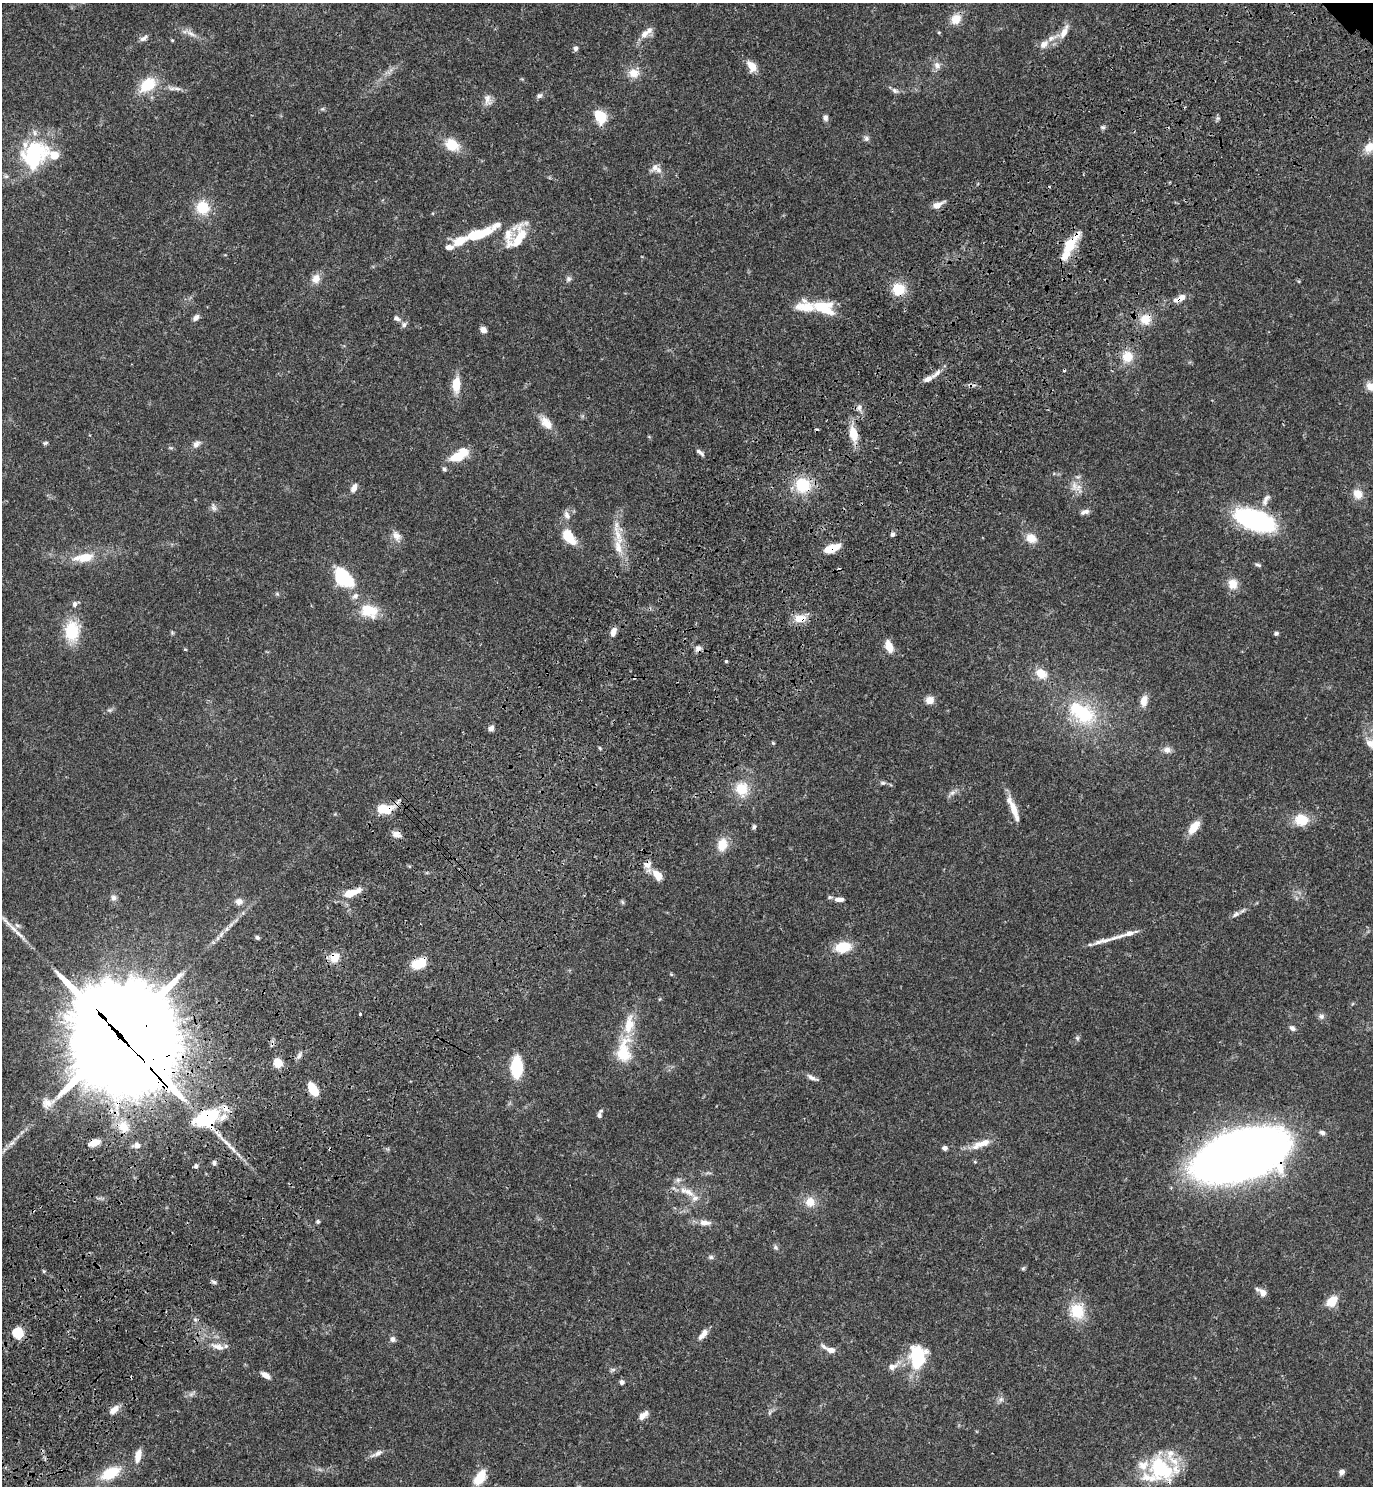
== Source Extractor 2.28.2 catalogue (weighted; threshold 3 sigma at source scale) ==
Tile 7 of 4 x 4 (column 3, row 2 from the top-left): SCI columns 3129-4499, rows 3058-4541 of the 6120 x 6120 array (HDU 1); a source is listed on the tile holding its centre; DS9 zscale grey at full resolution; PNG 1375 x 1488 px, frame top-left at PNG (2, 3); no overlay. Shown black and unused: <1% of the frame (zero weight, under 3 of 4 exposures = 6% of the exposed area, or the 3 px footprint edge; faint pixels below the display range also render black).
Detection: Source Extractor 2.28.2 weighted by HDU 2 'WHT'; one run over the whole footprint, this tile lists its part. Background 0.0581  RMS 0.0031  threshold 0.0138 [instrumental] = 3 sigma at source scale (4.5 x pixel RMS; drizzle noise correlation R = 1.50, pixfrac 1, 0.05/0.05 arcsec/px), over >= 5 px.
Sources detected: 207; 1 too faint to see at this stretch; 5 inside a brighter object's white glare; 6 cosmic-ray / hot-pixel residue — not listed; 22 inside a brighter listed object's ellipse — not listed separately; the other 173 listed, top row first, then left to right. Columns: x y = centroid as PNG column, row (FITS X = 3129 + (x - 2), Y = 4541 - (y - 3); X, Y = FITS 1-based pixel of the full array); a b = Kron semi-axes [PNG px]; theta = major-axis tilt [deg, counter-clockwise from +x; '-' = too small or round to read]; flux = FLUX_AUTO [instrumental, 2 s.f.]
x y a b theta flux
956 19 13 11 47 4
939 32 5 3 - 0.26
1064 32 19 8 62 2.9
191 33 16 6 -34 1.8
645 34 13 9 45 2.4
143 38 11 6 32 1.1
1051 38 14 7 22 2.1
172 40 4 3 - 0.3
576 48 7 6 - 0.84
937 65 10 8 -69 1.7
752 66 13 8 -55 3.5
634 73 13 12 - 3.5
148 85 20 14 38 9.1
177 89 12 4 -5 1.1
895 91 9 6 -33 0.98
539 96 7 6 - 0.81
487 100 16 9 -87 2.1
322 109 6 4 18 0.44
601 117 12 9 -60 9.2
825 118 7 6 - 1
1103 127 7 5 -2 0.6
866 138 8 7 - 0.85
452 145 16 12 -35 6.6
1369 147 17 11 49 3.4
34 155 35 31 51 25
655 167 12 11 - 2
938 205 15 7 29 2.2
203 207 14 14 - 7.8
496 225 27 9 29 2.8
519 238 39 17 65 8.8
459 241 19 9 27 5.9
1070 245 26 13 53 7.4
316 279 13 10 57 2.5
568 279 8 7 - 0.81
898 289 12 11 - 7.5
1180 298 16 7 26 2.9
823 307 29 14 -19 9
196 318 9 6 46 1.1
396 318 8 6 -31 1
1145 319 13 12 - 4.6
404 325 7 7 - 0.93
483 330 7 6 - 1.5
1127 357 13 12 - 4.9
936 373 18 5 41 1.9
456 385 17 9 88 5.2
1370 386 10 8 -37 2.8
859 407 8 6 88 1
546 423 19 10 -46 3.7
853 434 17 10 -77 5.3
45 443 7 5 11 0.49
196 444 10 7 47 1.3
700 452 13 4 -41 0.97
457 457 15 9 19 7.3
444 469 6 5 - 0.6
803 485 18 17 - 10
1074 486 13 8 -90 2.4
354 488 12 6 61 1.7
1358 494 12 10 -48 3.2
1266 500 19 7 64 1.9
213 507 11 6 -74 0.98
1085 512 12 6 17 1.2
567 515 13 7 -63 1.4
1249 519 32 19 -14 43
618 535 37 8 -73 5.8
397 536 14 10 -53 2.2
569 536 19 10 -53 7.4
1031 538 14 11 -31 3.4
832 548 16 7 20 6.3
84 557 30 11 8 6.7
1258 565 9 4 -18 0.61
343 578 20 13 -38 17
1233 584 12 10 -71 3.8
355 596 9 8 - 1.3
75 604 8 6 72 0.97
369 610 20 14 -21 8.2
800 618 15 10 6 3.9
72 631 22 15 -89 12
613 632 11 6 72 2
172 633 5 5 - 0.39
1276 633 5 4 - 0.58
889 646 12 7 -68 4
698 648 9 7 60 1.2
185 649 5 3 - 0.26
726 661 4 3 - 0.41
1041 673 13 10 -39 4.6
930 700 8 8 - 2.7
1144 700 15 8 81 2.6
109 710 8 4 0 0.59
1084 714 31 27 -26 18
491 728 7 6 - 1.2
773 743 6 3 -45 0.34
600 748 5 3 - 0.31
1167 750 10 9 - 1.6
883 783 7 5 0 0.6
742 789 17 15 -83 7
952 793 9 6 29 1.1
383 809 16 9 5 8
1014 809 31 8 -65 4.7
1301 820 14 12 -14 6.6
754 827 6 4 72 0.63
1194 827 15 8 53 4.9
396 834 12 8 -16 1.7
722 845 14 11 75 4.6
647 865 12 10 -2 2
658 875 13 8 -50 3.9
350 893 16 8 22 5.3
113 898 8 7 - 1.1
839 899 12 6 -1 1.8
239 902 9 8 - 1.6
622 902 6 4 -70 0.41
1236 914 11 6 38 1.1
13 928 21 5 -46 2.9
221 934 7 4 71 0.66
257 937 5 4 - 0.63
1118 937 31 5 17 2.9
843 947 16 11 11 7.3
334 958 10 9 - 4.4
419 963 20 12 21 5.3
671 974 5 4 - 0.32
360 1014 3 3 - 0.81
1321 1016 8 7 - 0.94
1292 1028 7 6 - 1
121 1037 50 33 -50 7000
1077 1038 6 5 - 0.54
624 1051 38 18 84 11
299 1056 9 5 63 0.95
278 1063 5 5 - 13
517 1067 15 8 -89 20
812 1078 16 5 -24 1.3
313 1090 12 6 -58 8.5
48 1103 19 13 17 3.1
599 1115 7 6 - 0.93
207 1118 32 20 26 19
123 1127 17 13 -52 5.4
1322 1133 8 5 -25 0.93
12 1143 10 5 28 1.1
94 1143 12 7 19 3
228 1144 39 4 -45 4
981 1144 29 8 21 4.3
137 1145 10 7 12 1.6
945 1148 6 5 - 0.98
1241 1155 55 27 17 530
196 1166 5 5 - 0.71
678 1180 7 6 - 0.88
688 1192 16 8 -29 3.2
810 1202 11 11 - 3.8
318 1221 5 4 - 0.49
705 1223 17 7 -2 2.3
775 1247 7 6 - 0.64
711 1257 7 6 - 0.64
44 1271 4 4 - 0.37
214 1282 7 5 -30 0.64
1263 1292 10 8 -53 2.1
1332 1301 14 10 47 4.6
1077 1311 16 14 -64 9.3
18 1333 6 5 - 24
704 1333 12 7 66 1.8
393 1339 7 7 - 1
218 1347 19 7 -18 2.6
831 1350 12 7 -13 2.3
918 1357 24 16 87 18
892 1367 10 8 4 1.8
265 1375 12 6 -32 1.6
622 1382 5 5 - 0.94
1001 1399 7 6 - 0.86
114 1410 13 7 42 2.1
643 1415 12 6 44 2
377 1453 20 5 26 1.5
138 1456 14 7 79 3.3
1161 1469 37 26 -51 20
1342 1472 5 5 - 1.4
110 1473 21 11 27 9.1
480 1477 19 10 58 5.2
Overlapping masked pixels (flux is a lower limit): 17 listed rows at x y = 1070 245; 1180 298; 1145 319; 803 485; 1249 519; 832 548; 800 618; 698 648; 383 809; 647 865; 334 958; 419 963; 121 1037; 207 1118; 94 1143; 228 1144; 1241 1155
Isophote crosses this tile's border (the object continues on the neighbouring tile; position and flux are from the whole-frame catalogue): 2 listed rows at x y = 1369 147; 1370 386